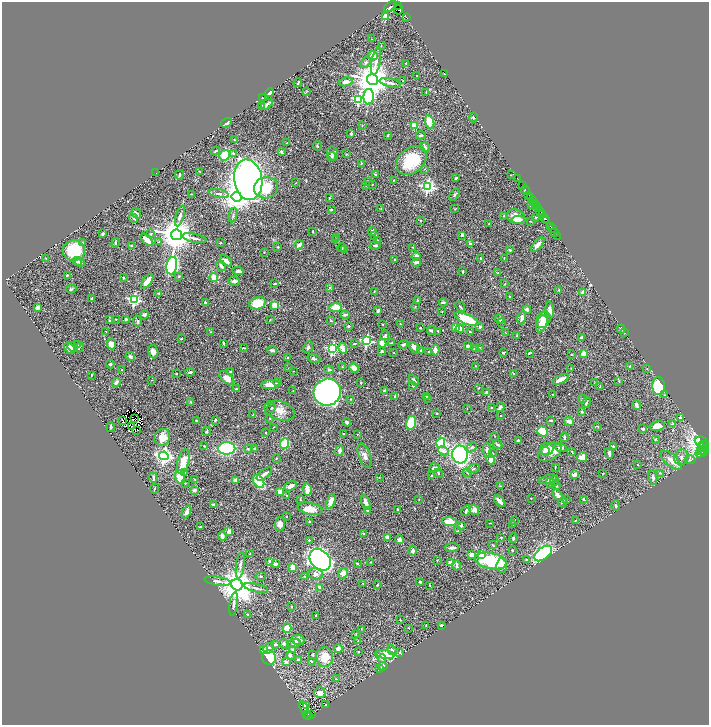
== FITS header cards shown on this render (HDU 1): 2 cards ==
NAXIS1  =                 1414
NAXIS2  =                 1445

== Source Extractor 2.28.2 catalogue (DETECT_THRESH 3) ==
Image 1414 x 1445 px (HDU 1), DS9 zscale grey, zoomed out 1/2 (1 PNG px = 2 x 2 image px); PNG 711 x 727 px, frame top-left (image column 2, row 1445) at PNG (2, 2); each listed source drawn as its Kron ellipse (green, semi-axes under 4 px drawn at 4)
Background 0.634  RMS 0.014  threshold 0.0421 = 3 sigma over >= 5 px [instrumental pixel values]
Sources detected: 559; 34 cannot appear on this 1/2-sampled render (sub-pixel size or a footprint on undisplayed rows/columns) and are neither listed nor drawn; of the other 525, the 500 brightest by FLUX_AUTO listed and drawn (25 fainter detections omitted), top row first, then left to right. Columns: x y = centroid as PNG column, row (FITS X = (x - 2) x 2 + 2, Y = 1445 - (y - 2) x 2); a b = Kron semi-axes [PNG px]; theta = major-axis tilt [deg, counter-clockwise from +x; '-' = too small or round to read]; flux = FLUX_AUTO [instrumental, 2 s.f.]
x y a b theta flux
398 5 3 2 - 51
390 7 7 3 40 700
399 10 5 2 - 210
386 17 3 3 - 73
406 17 2 1 - 28
372 39 3 2 - 1
381 46 3 2 - 1.3
373 55 5 4 - 30
376 61 14 4 80 16
366 62 6 4 54 8.3
406 63 3 2 - 2.7
445 74 2 1 - 1.4
417 76 2 2 - 1.7
373 79 5 5 - 6800
403 81 2 2 - 1.2
346 82 7 4 12 13
298 83 4 2 - 3.9
390 83 11 3 -12 8.1
306 92 4 3 - 1.8
426 92 3 2 - 1.4
269 93 4 2 - 16
369 97 8 5 88 140
263 98 2 1 - 1.2
359 100 4 4 - 320
267 104 7 2 41 5.8
262 105 3 2 - 1.2
473 117 5 2 - 2.6
430 122 7 3 -72 82
227 123 6 2 33 5.6
362 125 2 2 - 1
414 125 3 3 - 73
351 133 4 3 - 3.4
388 135 3 2 - 1.9
421 135 5 2 - 4.6
234 140 2 2 - 1.5
287 143 2 2 - 1.6
317 146 5 3 - 2.2
425 147 5 3 - 9.9
215 151 4 2 - 3.1
281 152 3 3 - 5.9
233 153 4 3 - 4.1
333 154 7 5 -74 8.4
346 154 3 2 - 1.8
225 155 5 5 - 57
332 157 5 3 - 3.1
411 161 17 12 41 110
361 164 4 3 - 1.9
425 169 2 2 - 1.2
199 171 2 1 - 0.97
156 173 3 2 - 1.5
375 174 3 2 - 2.8
179 175 5 3 - 5.7
511 175 2 1 - 1.1
456 178 3 2 - 3.6
517 178 2 1 - 14
248 180 20 14 -81 1700
394 180 3 2 - 1.6
368 181 3 2 - 1.6
296 183 2 1 - 1.1
372 184 2 2 - 1.7
365 185 3 2 - 1.4
523 186 2 1 - 18
428 187 4 4 - 540
266 188 12 10 11 81
525 190 5 2 - 530
219 193 10 3 -11 5.8
192 194 3 1 - 1.3
454 195 6 3 58 3.8
529 195 3 2 - 290
237 197 5 5 - 3600
329 198 3 2 - 2.4
531 198 3 2 - 90
533 201 3 2 - 35
534 203 2 1 - 46
531 205 2 2 - 9.3
536 205 2 2 - 60
537 207 4 1 - 60
381 208 3 2 - 1.4
455 209 3 2 - 1.2
331 210 3 2 - 2.4
539 210 3 2 - 73
136 213 5 3 - 7.2
541 213 2 2 - 78
233 215 7 3 79 3.7
543 215 2 1 - 4
180 216 10 4 74 8.4
504 216 2 2 - 2.1
516 217 9 7 -20 25
536 217 3 3 - 1.5
133 218 5 3 - 3
545 219 4 2 - 420
420 220 3 2 - 1.6
518 220 6 3 -3 29
547 221 2 1 - 71
530 222 3 2 - 1.2
489 224 2 2 - 1.7
551 227 3 2 - 190
553 229 2 1 - 140
313 231 2 1 - 2.1
372 232 4 3 - 4.4
555 232 2 2 - 77
103 234 3 2 - 4.1
150 234 4 2 - 1.9
176 235 5 5 - 6600
461 235 3 3 - 4.5
375 236 3 2 - 6.3
558 236 3 1 - 12
194 238 12 3 -11 7.6
337 238 3 2 - 0.94
335 239 3 2 - 1.2
147 240 7 3 -42 33
377 241 4 3 - 3.9
158 242 3 3 - 1.7
82 243 4 3 - 3.1
116 243 5 3 - 2.9
220 243 3 3 - 1.9
470 243 4 3 - 3.3
132 245 4 2 - 2.1
299 245 5 3 - 8.8
375 245 5 3 - 4.9
538 245 9 3 49 16
278 247 3 3 - 1.9
413 247 2 2 - 1.8
342 248 4 2 - 2.6
345 249 3 2 - 1.6
510 250 3 2 - 4.7
74 251 11 10 - 120
264 252 2 2 - 1.1
416 256 4 3 - 12
46 258 2 2 - 1.6
504 258 2 1 - 1.1
481 259 3 2 - 2.8
395 260 3 3 - 3.2
226 261 7 3 -39 12
77 262 5 3 - 5.4
80 262 5 3 - 4.8
416 262 5 3 - 8
172 266 9 5 79 360
221 266 5 3 - 7.1
238 271 6 3 -5 7.9
463 272 2 2 - 3.7
498 273 3 2 - 1.2
67 275 3 2 - 3.3
179 276 3 2 - 2.5
214 277 4 3 - 23
124 278 3 2 - 1.7
147 281 8 3 54 41
234 281 6 5 - 7.8
274 284 3 2 - 2.3
505 284 3 3 - 2.1
330 288 4 3 - 2.7
71 289 5 4 - 4.3
559 290 4 3 - 2.7
374 292 3 2 - 1.5
159 293 3 2 - 2.4
583 293 3 3 - 13
509 297 2 2 - 1.7
91 299 2 2 - 1.4
134 300 4 4 - 400
417 300 2 2 - 1.4
205 302 2 2 - 3.8
443 302 4 2 - 5.6
257 303 8 6 15 56
275 305 4 4 - 39
38 307 3 3 - 11
336 307 6 4 3 54
415 307 3 2 - 1.8
460 307 6 2 -50 3
527 309 4 3 - 11
550 310 8 4 -83 11
378 311 4 3 - 5
442 311 2 1 - 1.1
144 315 4 4 - 6.3
345 315 4 3 - 6.1
522 318 7 3 76 13
116 319 2 2 - 1.3
126 319 2 2 - 4.1
467 319 13 4 -24 99
499 319 5 3 - 4.4
110 320 3 2 - 1.7
270 320 4 2 - 1.2
543 320 8 6 61 41
138 321 5 4 - 4.5
331 321 4 3 - 2
502 322 3 2 - 1.5
383 324 2 2 - 1.4
400 324 2 2 - 1.3
542 324 9 5 71 35
349 326 2 2 - 5
480 326 3 2 - 4.9
420 328 2 2 - 1.6
455 328 3 3 - 24
460 329 4 4 - 11
621 329 4 4 - 4
106 331 2 2 - 1
431 331 4 3 - 5.1
438 331 2 2 - 1.6
210 332 3 2 - 1.4
470 332 3 2 - 2.1
506 333 3 2 - 1.1
624 333 3 2 - 1.2
385 335 5 3 - 3.7
517 336 3 2 - 3.1
581 337 4 3 - 7.4
181 339 3 3 - 1.7
366 341 4 3 - 260
223 343 3 2 - 3.1
382 343 4 4 - 30
391 343 3 3 - 2.3
111 344 5 4 - 21
354 344 3 2 - 2.5
78 345 2 2 - 1
403 345 5 4 - 3.9
468 346 3 3 - 7.3
72 347 5 3 - 6.3
79 347 5 2 - 2.7
308 347 6 4 66 5.6
480 347 3 2 - 2
70 348 6 4 -51 15
244 348 3 2 - 3.1
343 348 5 3 - 19
414 348 7 3 -47 18
475 348 4 2 - 2.8
332 349 4 4 - 350
272 350 5 3 - 7.4
435 350 5 2 - 20
420 351 3 3 - 3.4
429 351 3 2 - 2
153 352 7 5 -74 12
381 352 4 3 - 3.6
394 353 2 2 - 1.9
504 353 3 3 - 2.5
529 353 3 3 - 3.6
583 354 4 3 - 13
571 355 2 2 - 1.7
130 356 4 3 - 6.8
287 358 2 2 - 4.5
314 358 6 3 -17 4.7
110 364 4 3 - 4.1
476 366 2 2 - 1.6
629 366 3 2 - 1.6
342 367 2 2 - 1.2
289 368 3 2 - 1.2
354 368 5 4 - 18
571 368 3 2 - 1.3
647 368 3 2 - 1.6
122 370 3 2 - 2.3
329 370 5 4 - 4.7
231 371 3 2 - 2.1
293 371 2 1 - 0.96
190 372 5 3 - 3.9
176 373 2 2 - 1.9
513 373 4 1 - 1.1
91 375 3 2 - 1.5
227 378 9 5 -40 21
561 379 9 3 24 25
152 380 3 2 - 1.2
414 380 6 2 -48 7.2
619 381 4 2 - 2
277 382 4 3 - 2.6
116 383 4 3 - 11
361 383 2 2 - 4.4
595 383 3 2 - 1.3
270 385 9 4 5 27
413 385 3 3 - 5
659 386 9 6 89 120
600 387 3 2 - 1.7
479 388 2 2 - 1.2
236 389 3 3 - 2.7
384 390 4 2 - 3.1
293 391 2 2 - 0.97
327 392 13 13 - 970
486 392 3 3 - 7.7
553 394 3 2 - 1.3
665 395 3 3 - 2
426 396 3 3 - 2.8
395 397 3 3 - 2.8
428 398 3 2 - 1.9
351 399 3 2 - 1.5
582 399 4 3 - 4.3
191 402 3 3 - 2.6
586 402 6 3 75 7.3
636 405 5 3 - 10
500 407 5 2 - 7.7
271 408 4 3 - 2.7
491 408 3 3 - 2.7
467 409 2 2 - 1.3
279 411 15 9 -16 25
582 412 2 2 - 3.8
437 413 2 2 - 2
253 415 3 2 - 1.3
500 416 2 1 - 1.4
135 418 2 1 - 2.2
270 418 3 2 - 1.3
680 418 3 3 - 9
196 420 2 2 - 1.9
215 420 3 2 - 3.3
551 420 3 2 - 3
123 421 2 1 - 2.2
569 421 5 3 - 16
347 422 4 3 - 5.4
411 423 7 5 75 130
673 424 4 3 - 3.9
597 426 3 2 - 1.2
657 426 7 4 12 23
111 427 5 3 - 3.2
131 427 3 1 - 1
273 427 2 1 - 1
643 429 3 2 - 5.4
137 430 2 1 - 3
206 431 4 3 - 3.4
266 432 3 2 - 1.2
542 432 5 4 - 81
343 434 3 2 - 1.6
357 434 2 2 - 1.5
495 436 3 2 - 1.1
162 437 8 7 - 34
564 437 4 2 - 3.8
655 439 2 2 - 2.5
518 440 3 2 - 3.5
702 442 7 5 -24 120
285 443 5 4 - 95
441 443 5 4 - 280
498 445 4 3 - 4
703 445 2 1 - 51
204 446 2 2 - 2.5
613 446 2 2 - 5
702 446 3 2 - 29
472 447 6 3 44 4.7
560 447 6 4 -19 10
227 448 8 6 2 190
248 449 3 2 - 1.7
254 449 2 2 - 2
547 449 6 6 - 21
706 449 4 2 - 150
487 450 7 3 88 6.2
701 450 2 1 - 33
339 451 5 4 - 7.5
443 451 5 4 - 14
545 451 5 4 - 10
702 451 2 1 - 6.6
705 451 2 1 - 57
550 452 13 7 28 47
572 452 3 2 - 1.5
493 453 3 2 - 1.9
609 453 5 3 - 10
701 453 6 4 20 49
460 455 9 8 - 500
164 456 4 4 - 970
364 456 12 5 -70 13
582 457 5 5 - 20
681 457 8 7 - 11
276 458 2 2 - 1.4
491 460 5 3 - 30
671 460 13 5 -41 29
690 460 5 3 - 3.3
183 462 13 6 75 43
638 465 2 2 - 1.4
555 467 4 2 - 1.9
434 468 5 3 - 5.4
473 469 6 3 19 3.6
184 472 3 3 - 2.1
438 473 4 2 - 2.5
467 473 4 3 - 3.4
660 473 3 2 - 2.4
264 474 9 3 38 11
603 474 3 2 - 1.3
432 475 3 3 - 3.1
574 475 3 3 - 18
153 477 5 2 - 5.2
180 477 7 5 -75 49
379 477 2 1 - 0.97
653 477 7 4 -81 6.6
195 479 3 2 - 1.3
548 479 9 4 17 13
235 480 4 4 - 6.9
259 481 7 5 -56 120
554 481 4 3 - 2.5
185 483 2 2 - 2.4
550 483 5 4 - 3.7
290 486 6 3 27 15
500 486 3 2 - 1.5
556 486 3 3 - 2.2
155 488 5 2 - 2.3
307 489 6 3 -81 32
194 490 2 2 - 25
280 491 3 3 - 19
287 495 3 2 - 1.5
557 495 6 4 -51 16
531 498 2 2 - 1.8
300 499 3 2 - 1.5
583 499 3 2 - 4.3
419 500 2 2 - 1.2
566 500 2 2 - 0.95
331 501 8 3 69 17
500 501 7 2 -48 13
366 502 7 3 -70 16
563 502 4 3 - 2.5
214 505 4 2 - 8
616 505 5 3 - 3.7
310 509 12 6 -10 27
397 509 4 3 - 3
368 510 3 3 - 11
474 510 5 5 - 13
466 511 6 3 58 4.3
186 512 7 3 64 12
286 517 2 1 - 1.1
576 520 4 2 - 1.4
449 521 7 4 -5 37
515 521 2 2 - 1.3
309 522 3 3 - 3.1
490 523 3 2 - 1
280 524 6 5 - 12
513 524 3 3 - 2
461 526 2 2 - 13
200 527 2 2 - 4.9
229 531 3 3 - 15
457 531 4 2 - 1.6
363 533 3 2 - 1.7
222 536 4 3 - 7.8
387 537 3 3 - 8.4
501 538 2 1 - 1.6
513 538 5 2 - 3.8
309 540 2 2 - 2.3
399 540 4 3 - 10
493 545 4 2 - 2
452 547 7 3 5 11
512 550 3 2 - 2.3
413 551 5 3 - 9.5
543 553 10 6 37 690
250 554 4 2 - 2
471 555 3 3 - 19
481 555 3 3 - 83
526 559 3 3 - 2.5
320 560 12 9 -44 1500
437 560 3 2 - 1.4
270 561 3 2 - 9.1
491 561 16 8 -12 170
370 562 2 2 - 1.8
451 563 4 3 - 29
276 564 4 3 - 8.2
357 564 3 3 - 2
240 565 13 4 83 10
456 565 5 2 - 8.5
502 565 7 5 85 16
293 567 3 3 - 47
343 573 5 4 - 14
316 574 7 5 -5 9
261 576 5 3 - 2.9
304 576 2 2 - 1.2
218 581 13 3 -9 9
420 582 3 3 - 2.6
363 584 3 2 - 1.2
237 585 6 5 - 6200
377 585 2 2 - 3.1
430 585 3 2 - 1.6
320 587 3 3 - 8.8
256 588 12 3 -12 8.3
234 604 12 3 82 7.8
292 606 2 2 - 1.6
247 614 3 2 - 2.7
316 615 2 2 - 10
400 620 2 2 - 1.5
426 625 2 2 - 1.1
441 625 2 2 - 4.1
287 628 5 3 - 52
409 628 3 2 - 1.1
361 629 2 2 - 1.1
356 634 3 3 - 1.9
298 640 6 5 - 20
358 641 3 2 - 1.8
276 644 4 3 - 5.2
284 644 5 4 - 5.3
294 644 7 3 14 4.3
269 648 6 4 42 9.1
293 649 4 3 - 4.4
338 649 4 4 - 10
264 650 4 3 - 9.4
392 650 5 3 - 6.9
358 652 2 2 - 2.3
400 652 3 3 - 2.4
290 655 4 3 - 7.6
312 655 2 2 - 4
385 655 10 4 -7 52
325 657 10 8 -90 39
269 658 7 6 - 170
382 658 4 3 - 4.1
299 660 3 3 - 8.2
311 661 3 2 - 2.8
286 662 2 2 - 16
383 666 4 3 - 7.6
379 668 3 2 - 1.9
336 679 3 2 - 1.2
320 693 5 5 - 19
306 705 4 2 - 6.5
325 705 3 2 - 1.3
304 708 7 4 -70 19
307 715 2 1 - 26
311 715 2 2 - 5
308 716 2 2 - 63
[25 fainter detections neither listed nor drawn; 34 sub-pixel or undisplayed-footprint detections neither listed nor drawn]